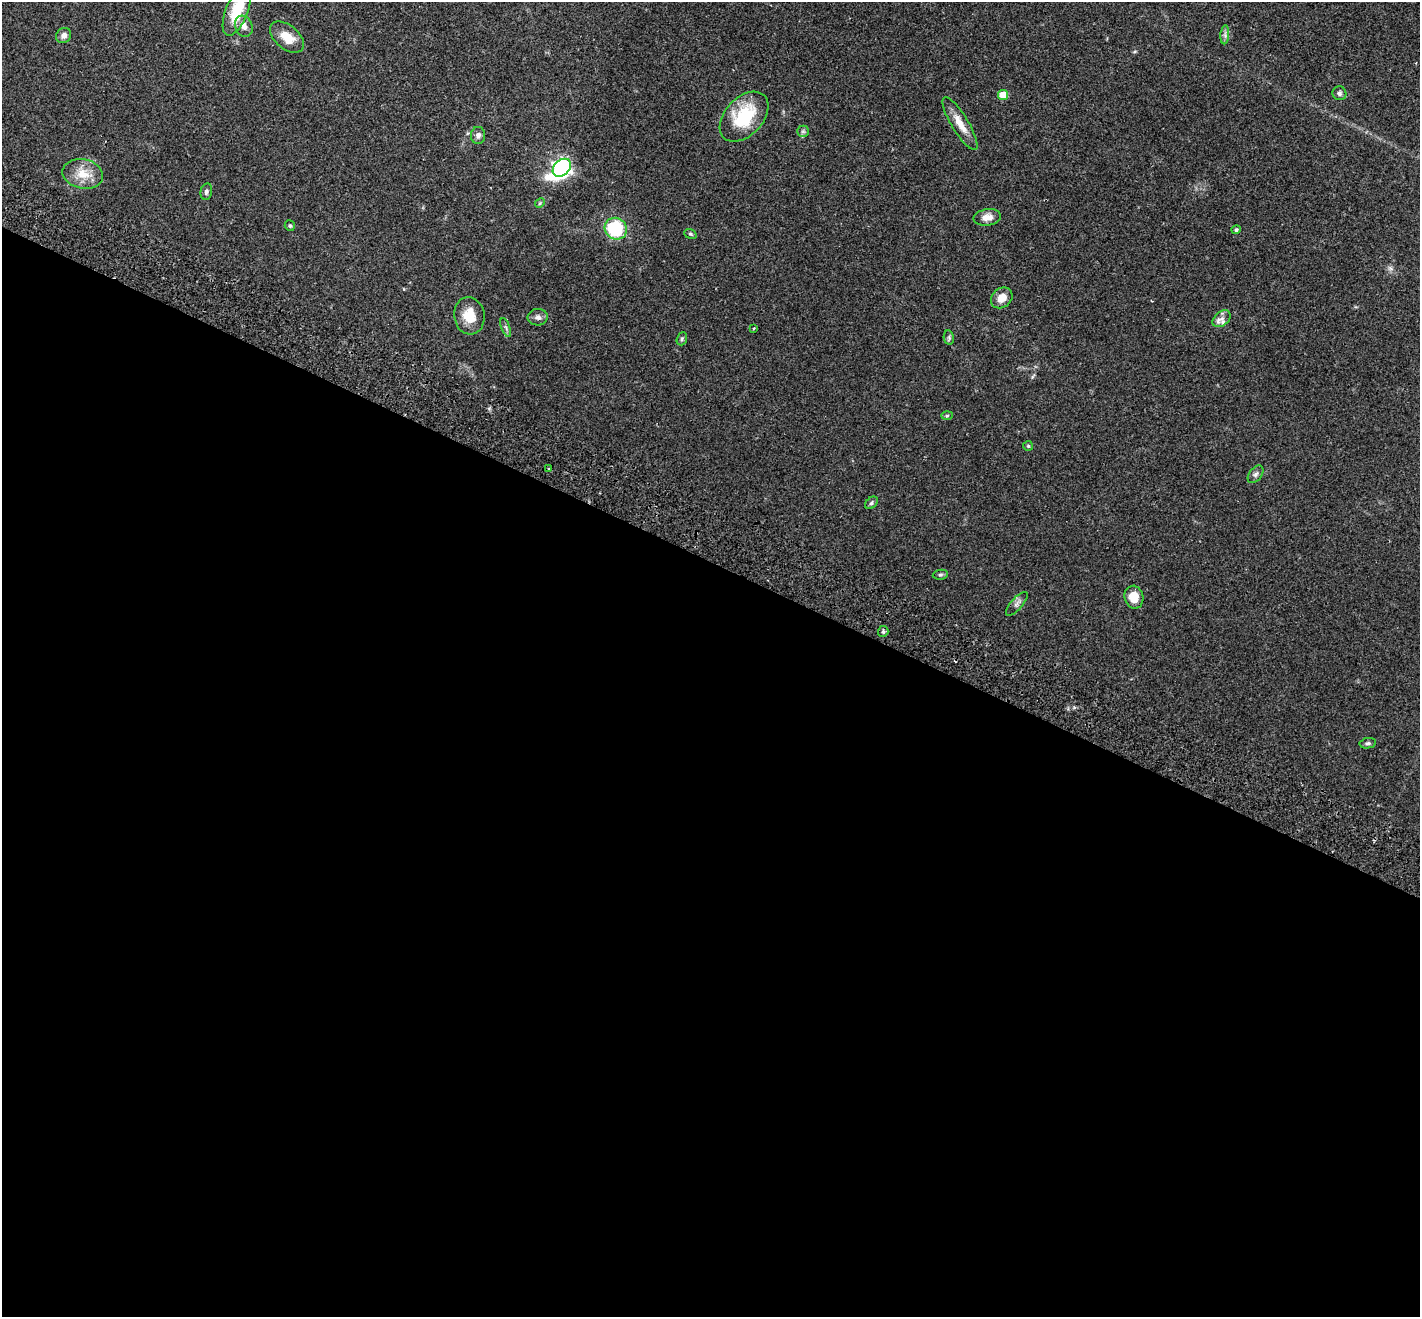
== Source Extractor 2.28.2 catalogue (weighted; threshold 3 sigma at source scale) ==
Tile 14 of 4 x 4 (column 2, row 4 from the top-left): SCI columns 1448-2865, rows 198-1512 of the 5733 x 5790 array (HDU 1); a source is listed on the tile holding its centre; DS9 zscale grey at full resolution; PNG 1422 x 1319 px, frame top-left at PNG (2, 2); each listed source drawn as its Kron ellipse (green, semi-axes under 4 px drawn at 4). Shown black and unused: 57% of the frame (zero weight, under 2 of 3 exposures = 3% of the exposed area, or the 3 px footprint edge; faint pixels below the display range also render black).
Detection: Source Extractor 2.28.2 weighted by HDU 2 'WHT'; one run over the whole footprint, this tile lists its part. Background 0.0446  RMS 0.0066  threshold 0.0298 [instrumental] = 3 sigma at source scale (4.5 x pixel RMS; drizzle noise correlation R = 1.50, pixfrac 1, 0.05/0.05 arcsec/px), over >= 5 px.
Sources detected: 38; all 38 listed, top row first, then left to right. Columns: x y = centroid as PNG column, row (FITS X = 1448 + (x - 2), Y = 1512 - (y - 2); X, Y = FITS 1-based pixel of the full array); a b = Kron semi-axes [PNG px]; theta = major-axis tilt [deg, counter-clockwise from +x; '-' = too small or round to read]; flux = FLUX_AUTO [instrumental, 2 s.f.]
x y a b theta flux
237 11 26 11 69 22
244 26 11 8 -68 4.6
64 35 8 7 - 2.9
1225 35 9 4 86 1.7
287 37 20 11 -40 11
1339 93 7 6 - 1.7
1003 95 5 5 - 14
744 117 29 19 47 34
960 124 30 8 -59 8.8
803 131 6 5 - 1.2
478 135 8 7 - 2.4
562 168 10 7 44 240
83 174 20 14 -12 11
206 191 8 5 79 1.6
540 203 5 4 - 0.73
987 217 14 8 8 5.5
290 226 5 5 - 1
616 229 11 10 - 37
1236 230 4 4 - 1.4
690 234 6 4 -21 0.92
1002 298 11 9 39 6.8
469 316 19 15 -82 13
538 317 10 8 6 2.6
1222 319 10 7 40 3.4
506 327 10 3 -69 1.2
754 328 4 3 - 0.51
949 338 7 5 -79 1.1
682 339 7 5 69 1
947 416 6 4 2 0.75
1028 446 5 5 - 0.91
549 469 3 3 - 1.1
1255 474 10 6 53 1.9
871 503 7 5 43 1.3
940 575 7 5 6 1.1
1134 597 11 9 -78 9.5
1017 604 15 5 48 2.4
883 631 5 5 - 1.1
1368 743 8 5 10 1.3
Isophote crosses this tile's border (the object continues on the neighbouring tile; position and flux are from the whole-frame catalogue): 1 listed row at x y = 237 11